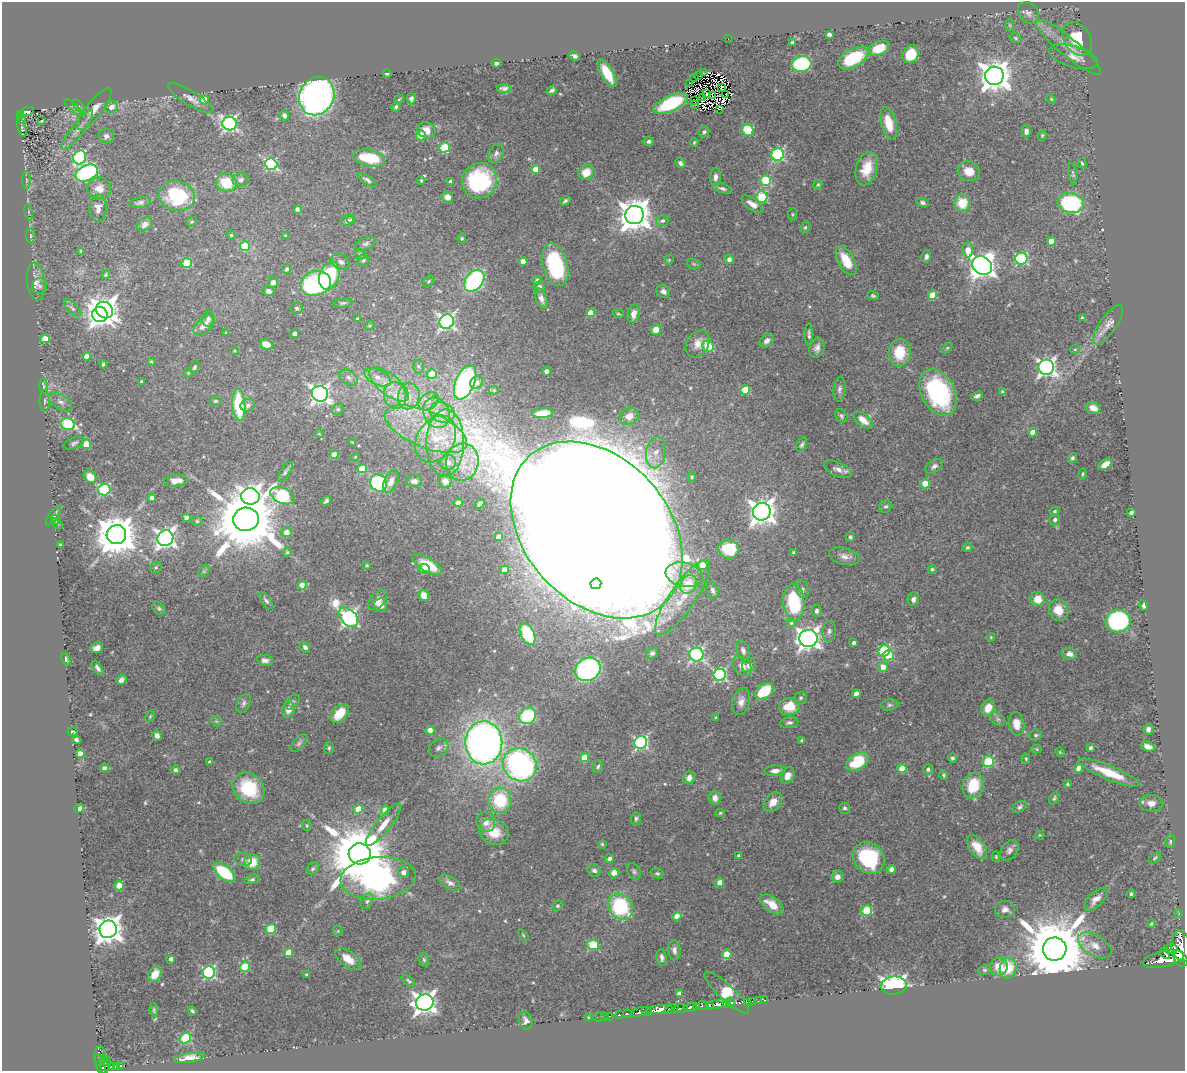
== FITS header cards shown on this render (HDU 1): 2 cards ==
NAXIS1  =                 1183
NAXIS2  =                 1069

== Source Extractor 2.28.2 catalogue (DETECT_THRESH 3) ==
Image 1183 x 1069 px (HDU 1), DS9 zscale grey, 1 PNG px = 1 image px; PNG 1187 x 1073 px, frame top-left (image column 1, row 1069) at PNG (2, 2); each listed source drawn as its Kron ellipse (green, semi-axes under 4 px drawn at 4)
Background 0.472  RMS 0.021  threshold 0.0616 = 3 sigma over >= 5 px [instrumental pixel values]
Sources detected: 547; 7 with non-positive FLUX_AUTO (blend fragments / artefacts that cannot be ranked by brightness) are neither listed nor drawn; of the other 540, the 500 brightest by FLUX_AUTO listed and drawn (40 fainter detections omitted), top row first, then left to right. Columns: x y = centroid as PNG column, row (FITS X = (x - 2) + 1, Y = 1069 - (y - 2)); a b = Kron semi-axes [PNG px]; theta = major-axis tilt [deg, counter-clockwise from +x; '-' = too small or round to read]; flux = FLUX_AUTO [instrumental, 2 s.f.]
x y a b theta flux
1028 13 12 9 -49 7.4
1010 25 6 4 -88 1.8
829 34 4 4 - 6.2
1015 38 6 4 -28 1.9
728 39 2 2 - 7.4
1077 39 18 13 -55 47
792 43 4 4 - 7.9
1068 47 41 9 -39 25
879 48 11 7 22 40
911 54 9 7 59 43
575 56 5 4 - 4.5
1073 57 25 10 -16 14
853 58 16 9 27 87
496 63 4 4 - 4.5
802 64 10 8 6 130
607 73 16 6 -61 35
703 73 3 2 - 1.5
387 74 4 3 - 2
698 75 3 2 - 24
994 76 9 9 - 2300
695 77 3 2 - 1.9
690 83 3 2 - 39
722 87 4 3 - 6.6
504 88 7 4 -5 4.8
552 90 5 3 - 3.5
706 94 3 2 - 1.8
726 94 2 2 - 1.8
317 96 20 17 62 700
713 96 3 2 - 1.6
703 97 3 2 - 2.2
190 98 25 7 -32 11
399 99 5 3 - 1.4
411 99 5 4 - 3.9
1051 99 5 4 - 1.5
204 100 4 4 - 35
694 101 3 2 - 2.3
671 103 18 7 25 110
694 104 2 2 - 10
79 107 8 3 -46 1.9
111 107 6 5 - 11
396 107 5 4 - 2.5
74 108 11 3 -40 2.7
94 109 26 8 52 17
719 109 2 2 - 9
27 111 7 4 15 74
21 115 4 3 - 14
284 115 5 4 - 4.1
21 119 5 3 - 7.9
42 121 3 3 - 3.6
230 123 7 6 - 370
889 123 16 7 -75 34
22 128 9 4 -73 2.2
77 130 24 6 52 13
427 130 9 7 -28 15
748 130 6 5 - 75
704 132 6 5 - 3.1
1026 132 6 4 -87 5.2
421 135 5 4 - 49
1042 135 5 4 - 1.8
106 136 7 7 - 7.7
649 141 5 4 - 3.6
694 142 4 3 - 1.5
444 147 5 5 - 88
496 153 10 6 66 4.8
778 154 6 6 - 210
80 157 7 6 - 190
369 158 16 8 -12 62
680 163 5 4 - 3.9
1082 163 5 4 - 2
271 164 6 5 - 170
535 169 4 4 - 27
867 169 17 10 72 28
969 171 11 9 -23 21
586 172 8 7 - 20
87 173 12 7 24 230
1073 174 11 4 -81 2.6
715 177 9 5 84 5.9
26 180 9 4 -90 3.4
241 180 8 6 15 6.1
367 180 11 4 -32 3.9
421 180 4 3 - 1.8
765 180 5 5 - 90
450 181 4 3 - 5.1
479 181 18 17 - 120
226 183 10 9 - 45
818 185 5 4 - 2.3
99 188 12 10 -5 14
722 188 10 4 -16 4.1
177 196 18 15 -13 100
447 197 6 5 - 8.8
762 197 5 5 - 97
565 201 6 4 33 3.1
140 203 11 5 12 4.3
922 203 6 4 -20 3.5
962 203 8 8 - 37
1071 203 13 10 -12 180
752 204 13 5 -34 11
98 208 13 8 86 10
297 209 4 4 - 4.7
29 212 8 4 -82 2.6
792 214 6 3 83 1.5
634 215 9 9 - 2600
347 220 6 5 - 3.5
351 220 5 4 - 2.3
662 221 6 5 - 3.3
192 222 6 4 20 2
145 224 8 6 38 7.9
805 227 6 4 62 2
231 235 4 4 - 1.9
31 236 7 5 -86 2.6
286 236 4 3 - 2.3
462 238 5 4 - 1.8
1051 241 4 4 - 22
366 244 11 6 22 4.1
245 246 5 5 - 62
968 250 7 5 -84 19
81 251 4 4 - 2.9
360 254 6 4 -44 2.1
926 256 6 4 76 4.7
729 259 4 4 - 7.4
1021 259 6 6 - 160
363 260 6 5 - 3.6
669 260 5 4 - 1.6
523 261 4 4 - 18
846 261 16 8 -62 32
341 262 10 7 -27 7.2
187 263 5 5 - 76
694 264 7 5 -21 2.1
555 265 22 12 -74 120
982 265 10 8 -41 1400
287 269 5 4 - 3.5
106 275 5 4 - 2.8
329 276 14 9 71 110
537 280 5 4 - 3.7
429 281 6 4 41 2
474 281 12 8 51 260
36 282 19 9 -82 14
273 282 5 5 - 7.8
316 283 15 12 16 260
40 286 8 7 - 4.7
539 287 6 5 - 5
268 291 6 5 - 6.2
663 291 7 6 - 5.2
932 295 5 4 - 41
873 296 5 4 - 2.5
541 299 10 5 -70 6.7
343 303 10 4 8 3.1
72 308 11 5 -45 3.9
297 308 6 6 - 3.2
105 310 9 7 -40 1300
590 313 4 4 - 26
100 314 8 7 - 820
618 314 6 4 -19 1.9
634 314 9 6 79 11
1082 318 4 3 - 2.2
208 319 8 6 78 4.9
357 319 4 3 - 2.5
447 322 7 7 - 430
204 325 13 7 42 14
369 325 5 4 - 1.8
1108 325 23 8 55 13
656 329 5 5 - 18
226 332 3 3 - 1.5
295 333 4 3 - 6.2
809 335 11 3 -88 4.1
45 339 5 4 - 32
767 341 8 5 39 6.4
266 344 7 5 -22 21
698 344 15 10 56 15
708 346 6 5 - 87
817 348 10 7 73 6.8
947 348 6 4 44 1.9
1075 349 5 4 - 1.7
234 351 3 3 - 1.7
900 352 14 11 86 41
87 356 4 4 - 16
151 361 3 3 - 1.6
103 364 4 3 - 2.5
418 366 7 5 90 3.1
195 367 6 4 63 2.9
1046 367 7 7 - 600
547 371 4 4 - 7.7
188 373 5 3 - 1.9
432 374 5 4 - 37
378 377 14 7 -25 13
349 378 10 6 -34 6
141 382 4 4 - 2.2
465 382 18 9 68 340
476 383 7 6 - 8.3
389 385 24 10 -39 28
44 387 7 4 -90 2.5
839 389 12 6 84 5
494 390 5 4 - 2.1
745 390 5 4 - 56
1003 392 4 4 - 4.8
938 393 25 16 -62 190
320 394 8 8 - 550
395 395 13 11 -80 20
409 396 13 10 77 20
977 396 6 4 24 4.6
45 401 10 5 -90 3.4
215 401 5 4 - 2.9
428 401 11 8 38 10
60 402 13 7 -35 8.1
239 405 16 6 -85 79
248 405 7 6 - 5.3
1093 408 7 5 -23 8.1
338 409 6 5 - 3.2
442 412 13 10 -22 19
436 413 15 12 -62 27
542 413 10 5 4 21
629 416 10 8 25 16
841 416 7 5 -59 3.4
863 420 11 6 -40 14
68 424 7 5 -19 120
426 429 44 18 -23 95
1032 432 4 4 - 13
319 434 4 4 - 1.6
436 439 25 18 58 53
353 442 4 3 - 1.4
74 443 11 5 24 4.1
445 443 34 19 89 72
86 444 4 4 - 36
802 445 8 4 63 3.4
656 453 16 10 81 17
334 455 4 4 - 27
355 457 5 4 - 1.5
1072 458 5 4 - 3.2
448 462 8 7 - 9.2
462 462 19 16 77 37
1105 464 7 4 35 15
934 466 10 6 33 5.2
362 468 5 4 - 38
838 469 15 7 -24 8.6
285 472 11 5 57 4
1083 474 5 2 - 1.6
90 477 7 5 -45 23
692 477 5 4 - 1.8
176 481 12 6 7 15
391 481 12 6 67 8.2
414 481 8 6 2 5.5
445 481 7 6 - 6.9
379 483 9 8 - 190
925 484 5 4 - 38
104 489 6 6 - 150
250 496 9 8 - 970
282 496 13 7 -24 240
152 498 4 4 - 6.5
326 501 5 4 - 3.4
458 503 4 4 - 14
480 504 5 4 - 4.2
886 506 7 6 - 3.1
1055 511 5 4 - 2.1
762 512 9 8 - 1400
1131 512 4 3 - 3.4
54 515 11 4 57 3.4
186 518 4 4 - 8.7
246 519 12 11 - 15000
55 520 5 3 - 2.3
1055 520 6 5 - 2.8
197 521 6 5 - 2.6
57 523 6 4 -33 2.1
597 530 100 72 -48 35000
287 532 5 5 - 14
116 535 10 9 - 5200
498 537 4 4 - 8.4
850 537 5 4 - 3
165 538 8 7 - 730
61 545 3 3 - 3.1
967 547 5 4 - 2.4
729 549 10 9 - 60
287 552 4 4 - 2.2
793 552 3 3 - 2.3
844 556 16 8 -14 9.8
367 565 3 3 - 2.1
427 565 17 6 -31 40
702 565 5 5 - 26
156 567 6 5 - 2.6
424 569 5 4 - 20
932 569 4 3 - 2.4
504 570 4 4 - 22
204 571 6 4 45 2.5
684 575 18 12 -11 23
596 584 5 5 - 530
688 584 10 8 60 42
302 585 4 4 - 19
802 589 9 6 -71 4.1
713 590 8 5 -72 5
424 596 5 5 - 25
683 597 45 13 56 52
913 599 7 5 83 5.1
1037 599 7 7 - 23
266 600 10 4 -53 3.9
377 600 12 7 48 11
794 602 19 10 -86 95
380 605 7 6 - 11
1144 606 5 3 - 4.5
159 608 7 5 -40 2.9
1059 610 11 9 -62 24
817 611 6 5 - 3.8
349 617 11 7 -48 440
1118 621 12 11 - 200
791 623 5 4 - 2.4
829 631 10 7 82 5.2
528 634 11 6 -64 88
991 637 4 3 - 1.4
808 638 9 8 - 1000
853 643 3 3 - 4.5
305 647 6 4 -46 4.3
97 648 6 5 - 9.5
743 650 10 6 -73 5
884 651 6 5 - 130
652 653 6 5 - 3.5
1069 654 8 6 -9 8.1
696 655 7 7 - 260
889 655 5 5 - 56
66 659 6 4 -68 4
265 660 8 5 -9 6.3
749 665 7 6 - 6.8
742 666 11 8 -44 11
883 667 5 4 - 15
98 668 8 4 -55 4.7
588 669 13 11 30 350
720 675 6 6 - 210
121 680 5 4 - 6.9
764 691 10 7 37 64
856 694 4 4 - 11
800 698 6 6 - 3
292 702 9 5 44 3.4
741 702 13 8 77 9.9
244 703 10 6 63 4.5
890 705 9 5 6 3.4
789 706 10 8 8 37
988 708 8 6 62 20
288 710 8 6 72 10
340 713 11 6 49 30
150 716 6 4 63 1.9
528 716 9 7 38 110
715 717 3 3 - 2
998 719 8 5 -35 3.6
216 721 6 4 -42 2
789 723 9 5 10 4.3
1017 724 12 7 -81 16
1148 729 5 5 - 5
430 730 4 4 - 25
73 732 5 3 - 1.7
1036 735 6 5 - 2.7
157 736 5 4 - 5.7
76 740 4 4 - 3.9
802 741 4 3 - 2.8
299 743 11 5 48 3.9
484 743 21 18 -89 1000
641 743 6 6 - 250
1148 747 7 4 -16 10
329 748 6 5 - 2.3
438 748 10 8 35 6.6
1090 748 3 3 - 3.6
1037 749 5 4 - 1.7
1060 752 5 4 - 1.6
80 754 4 4 - 17
584 758 4 4 - 32
952 758 4 4 - 3
1026 759 5 4 - 2
988 761 5 5 - 100
209 762 3 3 - 2.9
857 762 12 8 34 64
520 765 17 16 - 410
598 766 6 5 - 2.8
104 768 4 3 - 3.5
1079 768 4 4 - 23
902 769 4 4 - 40
928 769 5 5 - 4.3
175 770 4 4 - 4.5
775 771 11 5 3 7.7
1109 773 32 7 -22 45
944 775 5 4 - 2
787 776 8 6 64 10
689 778 6 6 - 7.1
1067 784 3 3 - 2.6
973 785 13 10 67 48
248 788 17 14 -40 79
715 798 7 6 - 8.3
1054 798 6 4 59 2.6
500 800 13 11 -85 72
773 802 11 7 49 15
1151 803 12 8 -3 11
1020 807 8 5 35 3.5
79 808 5 4 - 5.3
845 808 5 5 - 3.5
358 809 5 4 - 23
385 810 4 4 - 15
720 813 5 4 - 1.8
636 819 7 5 87 3
486 822 10 9 - 11
307 825 5 4 - 1.7
383 825 26 7 51 21
494 832 15 12 -29 28
1040 835 4 3 - 1.5
1170 841 7 4 84 3
602 844 3 3 - 1.5
977 847 13 7 -58 25
1009 850 11 7 53 6.3
360 854 11 10 - 13000
739 856 4 4 - 6.3
996 857 5 4 - 1.7
869 858 17 14 -49 110
1155 858 7 3 38 2
243 859 9 6 -13 4.5
609 859 4 4 - 6.3
252 862 8 7 - 30
313 869 7 5 46 3.1
891 869 4 4 - 8.8
594 870 7 6 - 4.2
634 871 9 6 -62 3.5
224 872 13 6 -38 99
403 872 5 5 - 8.3
614 873 4 4 - 26
657 873 6 5 - 2.5
837 877 6 6 - 8.6
378 878 38 21 5 350
252 879 8 4 14 3
720 882 4 4 - 17
450 883 11 6 -29 6.4
119 886 5 4 - 31
1131 894 4 4 - 3.1
1096 899 15 7 44 11
367 901 8 5 67 3.6
772 904 13 7 -36 22
558 906 5 5 - 3
620 907 14 11 -50 130
1005 909 10 8 1 8.4
867 911 5 5 - 76
1179 913 3 2 - 4.9
677 916 5 4 - 16
1151 924 4 3 - 1.9
108 929 9 8 - 1800
271 929 5 5 - 69
338 931 5 5 - 1.5
523 935 7 3 -54 1.6
593 945 6 5 - 63
1095 945 18 10 -31 16
1181 948 18 9 -86 96
1055 949 12 11 - 17000
1171 949 6 5 - 340
674 950 10 6 -86 5.8
289 952 4 4 - 29
1165 953 6 2 -47 220
727 954 4 4 - 46
1180 956 8 3 -37 360
662 957 8 5 -84 4.6
171 959 4 4 - 5.5
348 959 14 8 -37 19
1163 959 21 8 13 1600
424 960 7 5 -74 2.4
245 967 5 5 - 58
999 967 9 8 - 21
1008 968 10 8 78 44
984 970 6 5 - 2.4
209 972 6 6 - 220
155 974 8 6 58 14
306 975 4 3 - 1.8
409 981 8 4 -34 2.5
894 986 13 9 7 320
727 992 29 7 -43 250
679 994 4 4 - 11
764 1000 3 3 - 14
752 1001 2 2 - 9.5
758 1001 2 2 - 4.7
425 1002 9 8 - 1100
730 1002 4 4 - 460
747 1002 3 2 - 19
717 1004 11 4 10 460
727 1004 4 3 - 240
703 1005 6 3 -4 46
709 1005 4 3 - 38
697 1006 4 3 - 78
690 1007 6 3 14 170
681 1008 7 3 8 140
672 1009 7 3 24 95
154 1010 7 4 -82 1.9
660 1010 13 4 7 750
192 1011 5 3 - 2.8
647 1011 6 3 -25 250
639 1012 9 4 21 430
628 1014 4 3 - 83
619 1015 3 3 - 85
605 1016 2 2 - 6.2
610 1016 3 2 - 18
599 1017 6 2 -1 5.3
588 1018 4 3 - 4.4
526 1021 9 7 -74 7.3
185 1038 5 5 - 95
100 1056 10 5 -87 81
189 1058 15 5 8 13
103 1061 5 3 - 88
100 1065 12 4 -74 190
106 1065 9 4 76 110
120 1065 3 3 - 59
117 1066 4 3 - 73
112 1067 3 3 - 30
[40 fainter detections neither listed nor drawn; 7 non-positive-flux detections neither listed nor drawn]